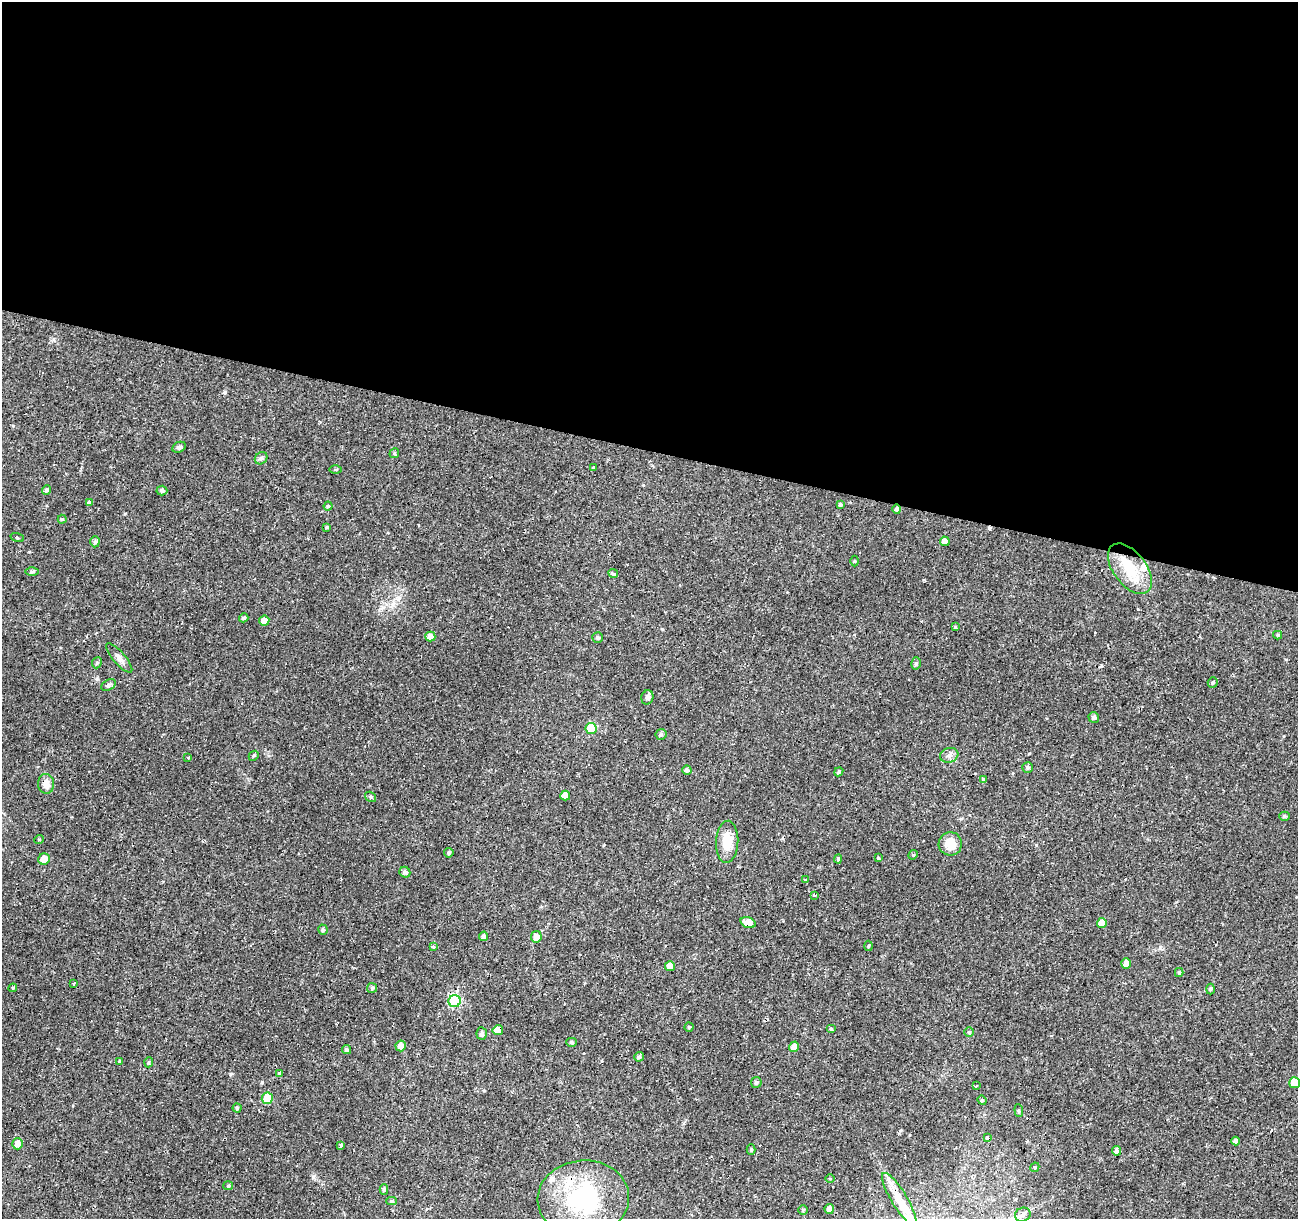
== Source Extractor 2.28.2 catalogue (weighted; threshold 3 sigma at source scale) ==
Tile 3 of 4 x 4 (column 3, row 1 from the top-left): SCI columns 2591-3886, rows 3868-5084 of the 5186 x 5364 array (HDU 1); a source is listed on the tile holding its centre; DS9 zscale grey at full resolution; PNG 1300 x 1221 px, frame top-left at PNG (2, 2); each listed source drawn as its Kron ellipse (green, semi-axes under 4 px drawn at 4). Shown black and unused: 37% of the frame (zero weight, under 2 of 3 exposures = <1% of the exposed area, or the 3 px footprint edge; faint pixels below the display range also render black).
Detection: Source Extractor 2.28.2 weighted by HDU 2 'WHT'; one run over the whole footprint, this tile lists its part. Background 0.024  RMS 0.0033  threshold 0.015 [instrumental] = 3 sigma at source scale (4.5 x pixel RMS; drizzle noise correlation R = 1.50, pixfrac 1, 0.0396/0.0396 arcsec/px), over >= 5 px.
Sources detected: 121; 9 cosmic-ray / hot-pixel residue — neither listed nor drawn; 4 inside a brighter listed object's ellipse — not listed separately; the other 108 listed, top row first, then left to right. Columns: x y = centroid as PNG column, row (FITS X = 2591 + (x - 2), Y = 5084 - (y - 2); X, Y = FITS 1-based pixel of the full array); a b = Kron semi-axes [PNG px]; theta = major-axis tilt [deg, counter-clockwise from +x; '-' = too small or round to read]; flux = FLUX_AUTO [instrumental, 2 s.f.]
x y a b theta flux
179 447 7 5 26 0.76
394 453 5 4 - 0.44
261 458 7 5 41 0.7
594 467 4 3 - 0.92
335 469 6 3 1 0.41
46 490 5 4 - 0.69
162 491 5 5 - 0.88
89 503 4 3 - 2
840 505 4 4 - 0.7
328 506 4 4 - 0.47
897 509 5 4 - 0.77
62 519 4 4 - 0.49
327 527 4 3 - 0.41
17 537 7 2 -15 0.36
945 541 5 4 - 1.8
95 542 5 4 - 0.69
854 561 5 3 - 0.35
1130 569 29 16 -53 10
32 571 6 4 1 0.53
613 574 5 3 - 1.4
244 618 5 3 - 0.7
264 621 5 5 - 2
955 627 4 4 - 0.36
1278 635 4 4 - 0.41
430 637 5 5 - 2.1
598 638 5 5 - 0.62
119 658 18 6 -49 1.8
97 663 6 4 67 0.58
916 663 6 4 74 0.53
1213 683 5 5 - 0.5
108 685 8 5 27 0.7
647 697 7 6 - 1.1
1094 717 5 5 - 0.9
591 729 5 5 - 13
661 734 5 5 - 0.7
949 755 9 7 19 1.4
254 756 5 4 - 0.48
188 758 3 3 - 1.7
1028 767 5 5 - 0.66
687 770 4 4 - 1
839 772 5 4 - 0.51
983 779 4 3 - 0.4
46 784 10 8 -83 2.4
565 796 5 5 - 3
371 797 6 5 - 0.54
1285 816 5 4 - 0.58
39 839 5 3 - 0.28
727 842 21 11 87 5.8
950 844 11 11 - 4.9
449 853 5 4 - 0.61
913 855 5 4 - 0.34
878 858 4 3 - 0.37
44 859 6 5 - 3.1
838 859 4 4 - 0.47
405 872 6 5 - 0.93
805 880 3 2 - 0.68
815 895 3 3 - 2.6
748 922 8 5 -18 3.4
1102 923 5 5 - 3.2
323 930 5 4 - 0.63
484 936 5 4 - 1.2
536 937 6 5 - 2.3
433 946 3 3 - 1.2
869 946 5 3 - 0.36
1126 963 5 5 - 1.6
670 966 5 5 - 2.2
1179 972 4 4 - 0.39
73 983 3 2 - 0.48
13 988 4 4 - 0.39
372 988 5 5 - 0.59
1210 989 5 3 - 0.37
455 1001 6 6 - 27
689 1027 4 4 - 0.42
831 1029 5 4 - 0.52
498 1030 5 5 - 3.7
969 1032 5 5 - 0.52
482 1034 6 5 - 1.1
571 1042 5 4 - 0.47
401 1046 5 5 - 2.3
794 1047 5 5 - 2.1
346 1050 5 4 - 0.69
639 1057 5 4 - 0.66
119 1061 3 3 - 0.33
149 1062 5 3 - 0.37
280 1074 4 3 - 1.3
756 1082 5 5 - 0.68
1295 1083 5 5 - 6.7
976 1086 3 2 - 0.41
267 1098 6 5 - 7.2
982 1100 5 4 - 0.47
237 1108 4 4 - 0.45
1019 1111 6 4 -85 0.47
987 1137 4 3 - 0.45
1236 1141 4 4 - 1.3
18 1144 5 5 - 2.2
340 1145 4 3 - 6.3
751 1150 5 4 - 0.48
1116 1151 5 4 - 1.1
1035 1167 5 4 - 0.39
830 1178 4 3 - 0.31
228 1186 5 4 - 0.45
384 1189 5 4 - 0.64
583 1198 46 38 4 39
899 1199 31 8 -59 6
392 1201 5 4 - 0.53
829 1209 5 4 - 1.4
803 1210 5 5 - 0.47
1023 1215 8 7 - 1
Overlapping masked pixels (flux is a lower limit): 4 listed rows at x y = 897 509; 46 784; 498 1030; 899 1199
Isophote crosses this tile's border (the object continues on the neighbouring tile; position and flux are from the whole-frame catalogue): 1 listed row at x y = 1295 1083
Unlisted compact peaks at least as high as the median listed source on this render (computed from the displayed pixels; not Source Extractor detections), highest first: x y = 97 679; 313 1177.